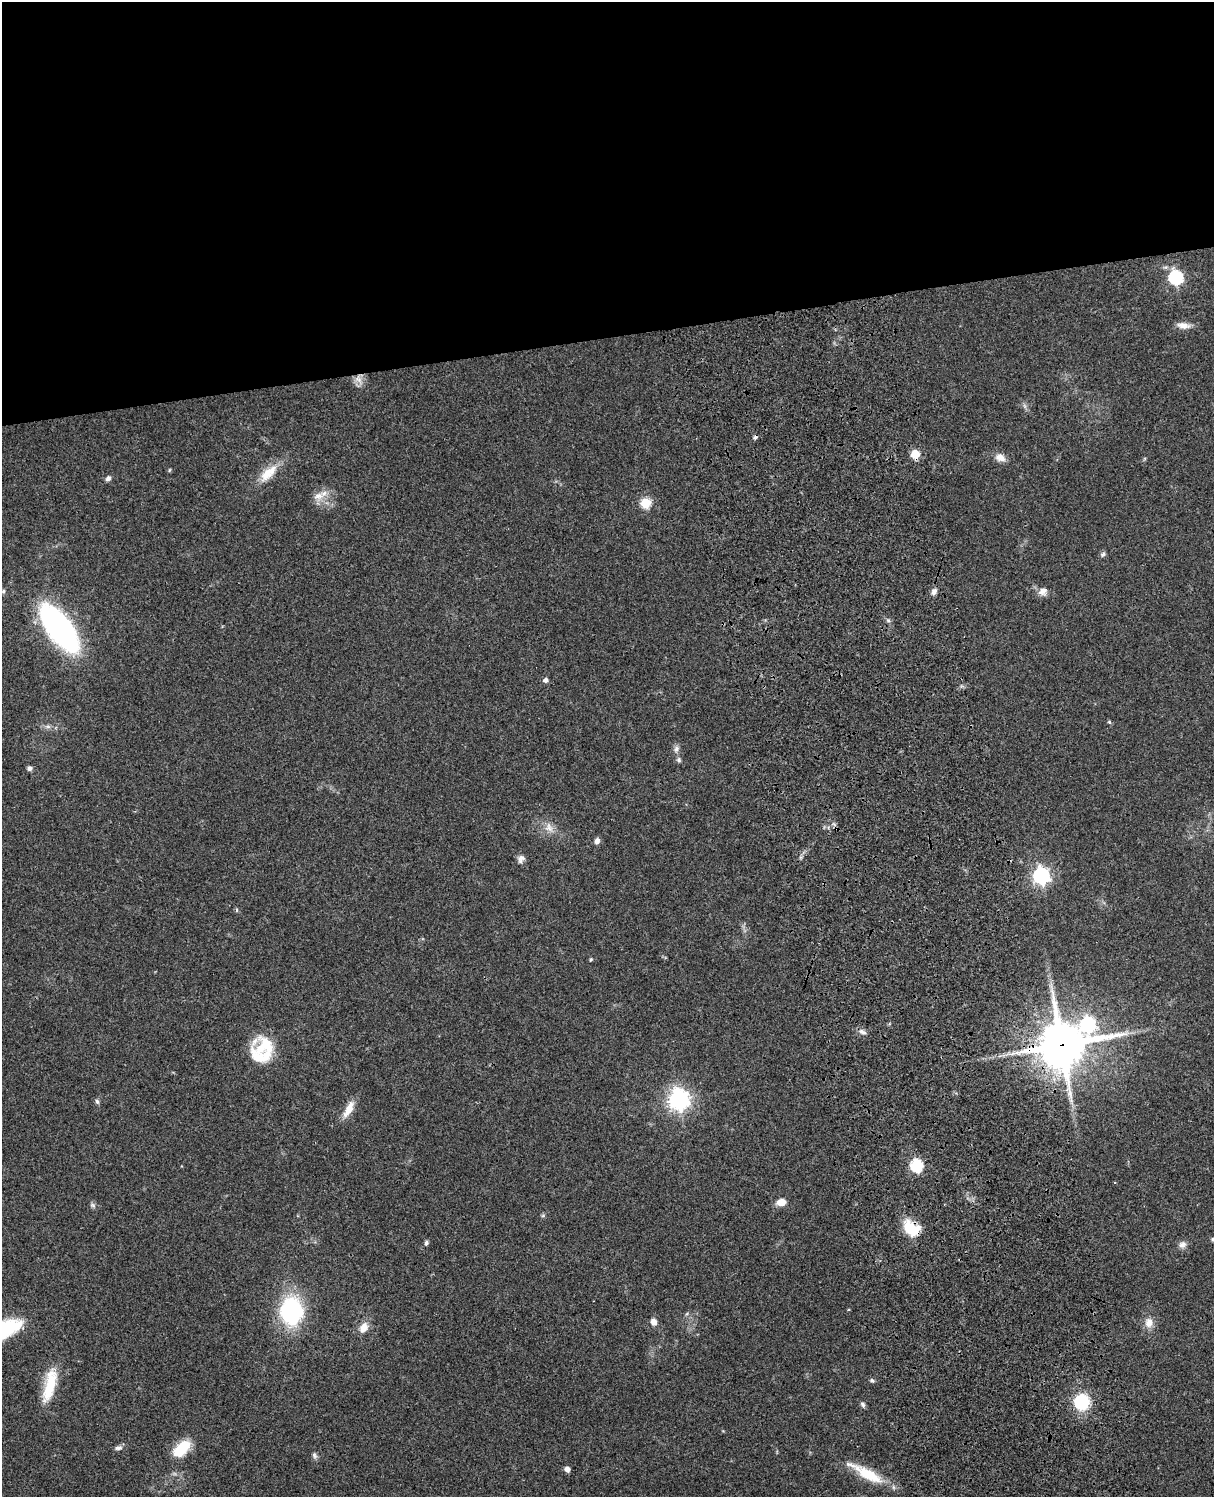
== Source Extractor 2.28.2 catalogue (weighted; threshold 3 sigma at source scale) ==
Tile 2 of 4 x 3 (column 2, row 1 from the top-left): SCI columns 1334-2545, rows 3269-4763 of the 5088 x 4927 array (HDU 1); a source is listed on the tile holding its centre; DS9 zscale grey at full resolution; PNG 1216 x 1499 px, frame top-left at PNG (2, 2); no overlay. Shown black and unused: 23% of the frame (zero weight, under 3 of 4 exposures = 6% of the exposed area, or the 3 px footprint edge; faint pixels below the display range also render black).
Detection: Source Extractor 2.28.2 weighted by HDU 2 'WHT'; one run over the whole footprint, this tile lists its part. Background 0.0958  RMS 0.0062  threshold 0.0279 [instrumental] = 3 sigma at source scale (4.5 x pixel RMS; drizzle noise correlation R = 1.50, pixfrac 1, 0.05/0.05 arcsec/px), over >= 5 px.
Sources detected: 58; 1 inside a brighter object's white glare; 1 cosmic-ray / hot-pixel residue — not listed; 1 inside a brighter listed object's ellipse — not listed separately; the other 55 listed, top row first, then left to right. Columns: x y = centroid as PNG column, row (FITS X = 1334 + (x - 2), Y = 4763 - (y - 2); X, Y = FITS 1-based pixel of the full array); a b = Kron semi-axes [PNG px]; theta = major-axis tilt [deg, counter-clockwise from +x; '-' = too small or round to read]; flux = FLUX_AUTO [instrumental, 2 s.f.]
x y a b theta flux
1176 277 6 6 - 100
1183 325 18 8 -6 5.1
358 379 16 9 -63 5
915 454 5 5 - 29
1000 457 13 9 -21 4.9
169 470 5 3 - 0.65
268 473 30 12 45 13
108 478 6 6 - 2.1
318 496 15 11 12 6.6
646 503 5 5 - 42
1103 554 8 6 44 1.4
3 591 6 5 - 1
1043 591 12 10 39 4.2
934 592 8 6 61 2.6
888 620 6 4 -19 1.1
59 628 34 15 -54 220
546 680 5 4 - 2.8
1109 722 5 5 - 0.79
48 726 7 4 -1 1.5
676 749 10 6 67 2.3
679 760 7 6 - 1.4
29 768 6 6 - 1.8
549 828 14 9 -58 4.9
597 841 7 6 - 2.5
521 859 11 9 57 2.9
1041 876 7 6 - 220
237 910 6 4 90 0.76
591 959 4 4 - 0.76
1088 1024 8 7 - 140
863 1032 12 6 -25 2.3
1062 1045 16 16 - 2400
260 1049 30 22 -33 19
679 1100 8 7 - 390
97 1101 8 5 -62 1.2
349 1109 23 8 62 8.2
916 1165 6 6 - 74
781 1202 11 8 8 5.5
93 1205 9 5 -27 1.5
911 1228 19 13 -37 19
1213 1239 6 5 - 1.3
426 1243 7 5 64 1.4
1182 1244 11 9 38 3.1
291 1311 25 20 -86 76
653 1322 7 6 - 4.1
1149 1323 12 10 86 5.8
363 1328 12 8 61 6.4
872 1380 7 5 -19 1.2
50 1385 44 13 76 22
1081 1402 12 12 - 43
863 1404 8 5 -68 1.5
118 1448 11 6 9 2.1
181 1449 22 13 46 18
314 1455 10 6 -67 1.7
567 1469 5 5 - 3.9
866 1473 47 11 -29 22
Overlapping masked pixels (flux is a lower limit): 4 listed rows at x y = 358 379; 915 454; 1062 1045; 911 1228
Isophote crosses this tile's border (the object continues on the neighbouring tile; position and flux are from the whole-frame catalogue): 1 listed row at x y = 1213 1239